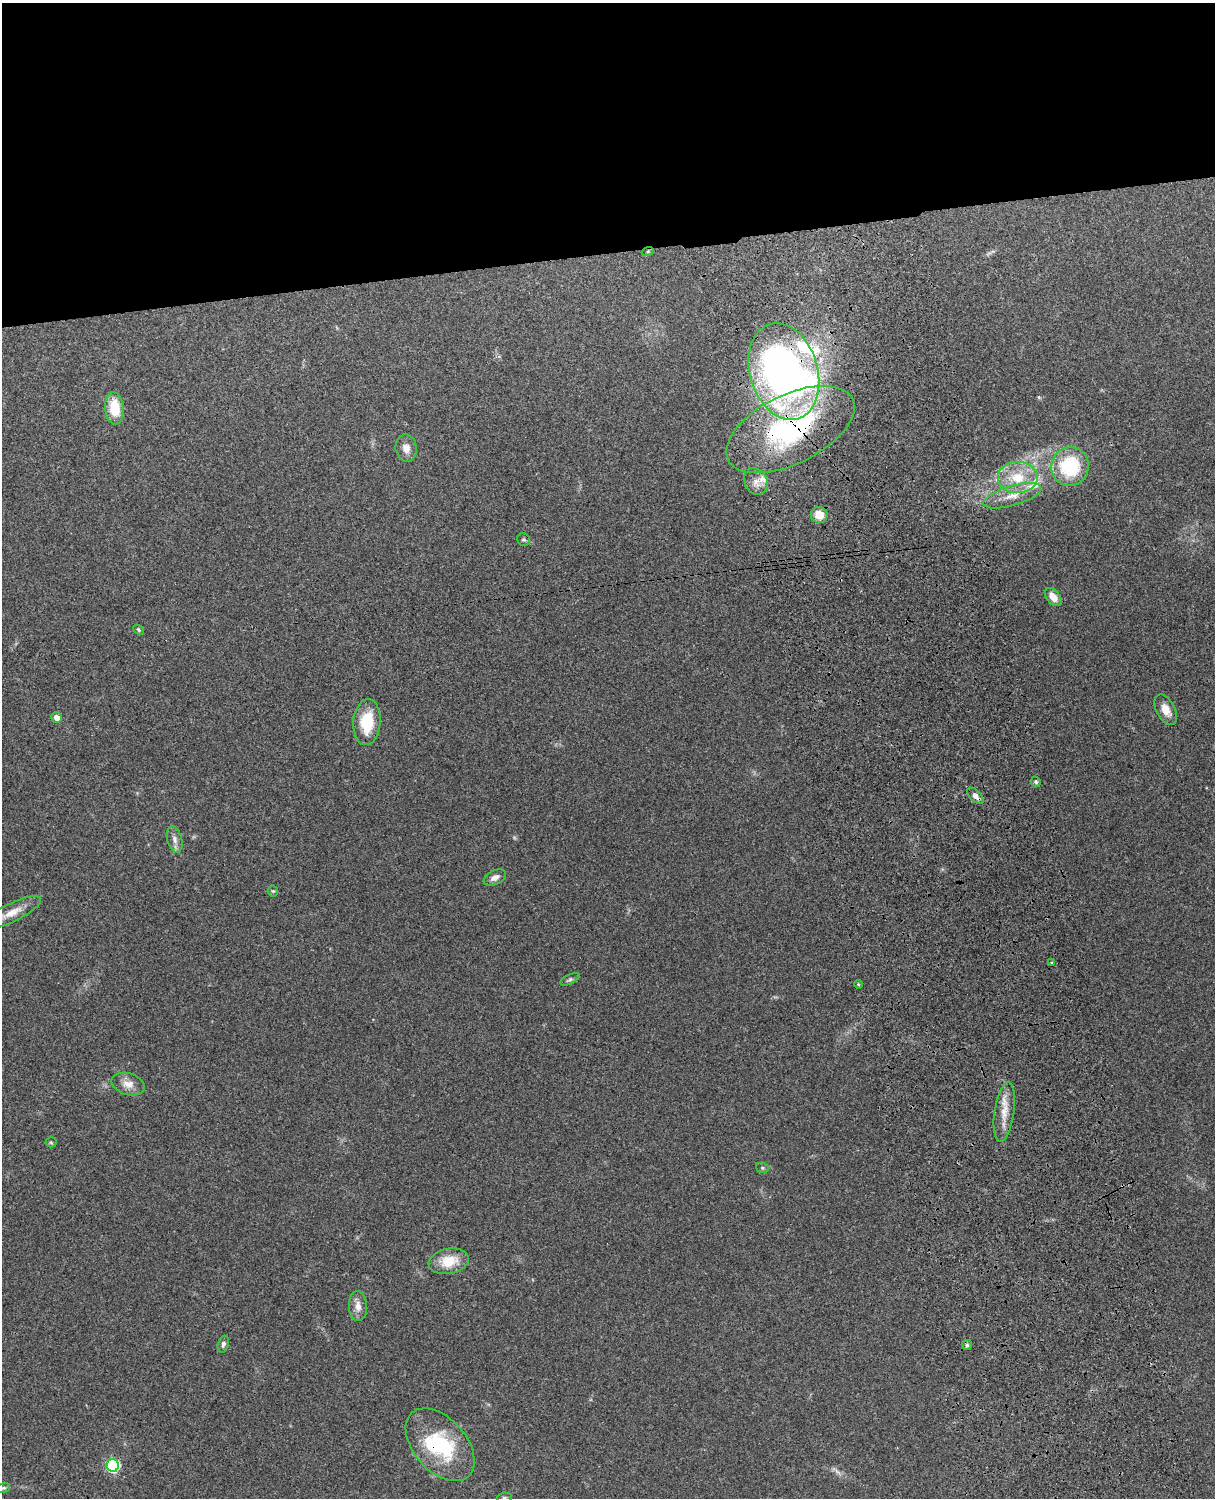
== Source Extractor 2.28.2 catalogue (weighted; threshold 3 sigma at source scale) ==
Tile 2 of 4 x 3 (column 2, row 1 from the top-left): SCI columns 1332-2544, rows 3156-4651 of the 5090 x 4928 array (HDU 1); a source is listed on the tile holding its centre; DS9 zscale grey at full resolution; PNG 1217 x 1500 px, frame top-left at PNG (2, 3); each listed source drawn as its Kron ellipse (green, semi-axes under 4 px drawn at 4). Shown black and unused: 17% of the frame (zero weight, under 3 of 4 exposures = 6% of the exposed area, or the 3 px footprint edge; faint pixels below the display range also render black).
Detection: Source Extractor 2.28.2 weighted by HDU 2 'WHT'; one run over the whole footprint, this tile lists its part. Background 0.273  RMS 0.0091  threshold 0.0412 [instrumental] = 3 sigma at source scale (4.5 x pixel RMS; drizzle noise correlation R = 1.50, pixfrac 1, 0.05/0.05 arcsec/px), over >= 5 px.
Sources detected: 43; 1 too faint to see at this stretch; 1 inside a brighter object's white glare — neither listed nor drawn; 4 inside a brighter listed object's ellipse — not listed separately; the other 37 listed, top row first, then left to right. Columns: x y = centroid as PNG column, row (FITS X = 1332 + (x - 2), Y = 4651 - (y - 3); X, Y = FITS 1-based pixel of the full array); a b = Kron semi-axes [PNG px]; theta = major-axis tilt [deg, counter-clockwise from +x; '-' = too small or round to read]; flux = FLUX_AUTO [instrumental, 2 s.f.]
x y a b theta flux
648 251 6 4 19 1.2
784 371 49 34 -73 460
114 408 16 9 -85 26
790 429 69 34 26 180
406 448 14 10 -81 7
1070 466 19 18 - 59
1018 477 20 15 1 26
756 481 14 11 -64 8.3
1012 496 30 10 16 15
819 515 8 8 - 14
524 540 7 6 - 1.7
1053 597 10 6 -52 8.6
138 630 6 4 -44 1.3
1166 710 16 9 -62 10
57 717 5 5 - 5.6
367 722 23 13 85 33
1036 782 5 4 - 1.5
975 796 10 5 -46 4.7
175 839 13 7 -75 4.8
495 878 12 7 26 4.7
273 891 5 5 - 1.3
12 913 32 9 25 13
1052 962 3 3 - 1
570 979 10 4 26 2
858 984 4 3 - 1
128 1084 17 11 -16 9.3
1004 1112 30 9 81 15
51 1142 5 5 - 1.2
762 1168 6 5 - 1.4
449 1261 20 12 11 22
358 1306 15 9 -85 7.6
223 1344 8 5 73 2.4
967 1345 5 5 - 1.8
440 1445 42 26 -49 71
113 1465 6 6 - 120
3 1488 7 5 15 1.5
504 1498 7 5 5 1.6
Overlapping masked pixels (flux is a lower limit): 4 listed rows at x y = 784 371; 790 429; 975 796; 440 1445
Isophote crosses this tile's border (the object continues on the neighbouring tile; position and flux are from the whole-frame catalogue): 1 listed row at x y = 504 1498